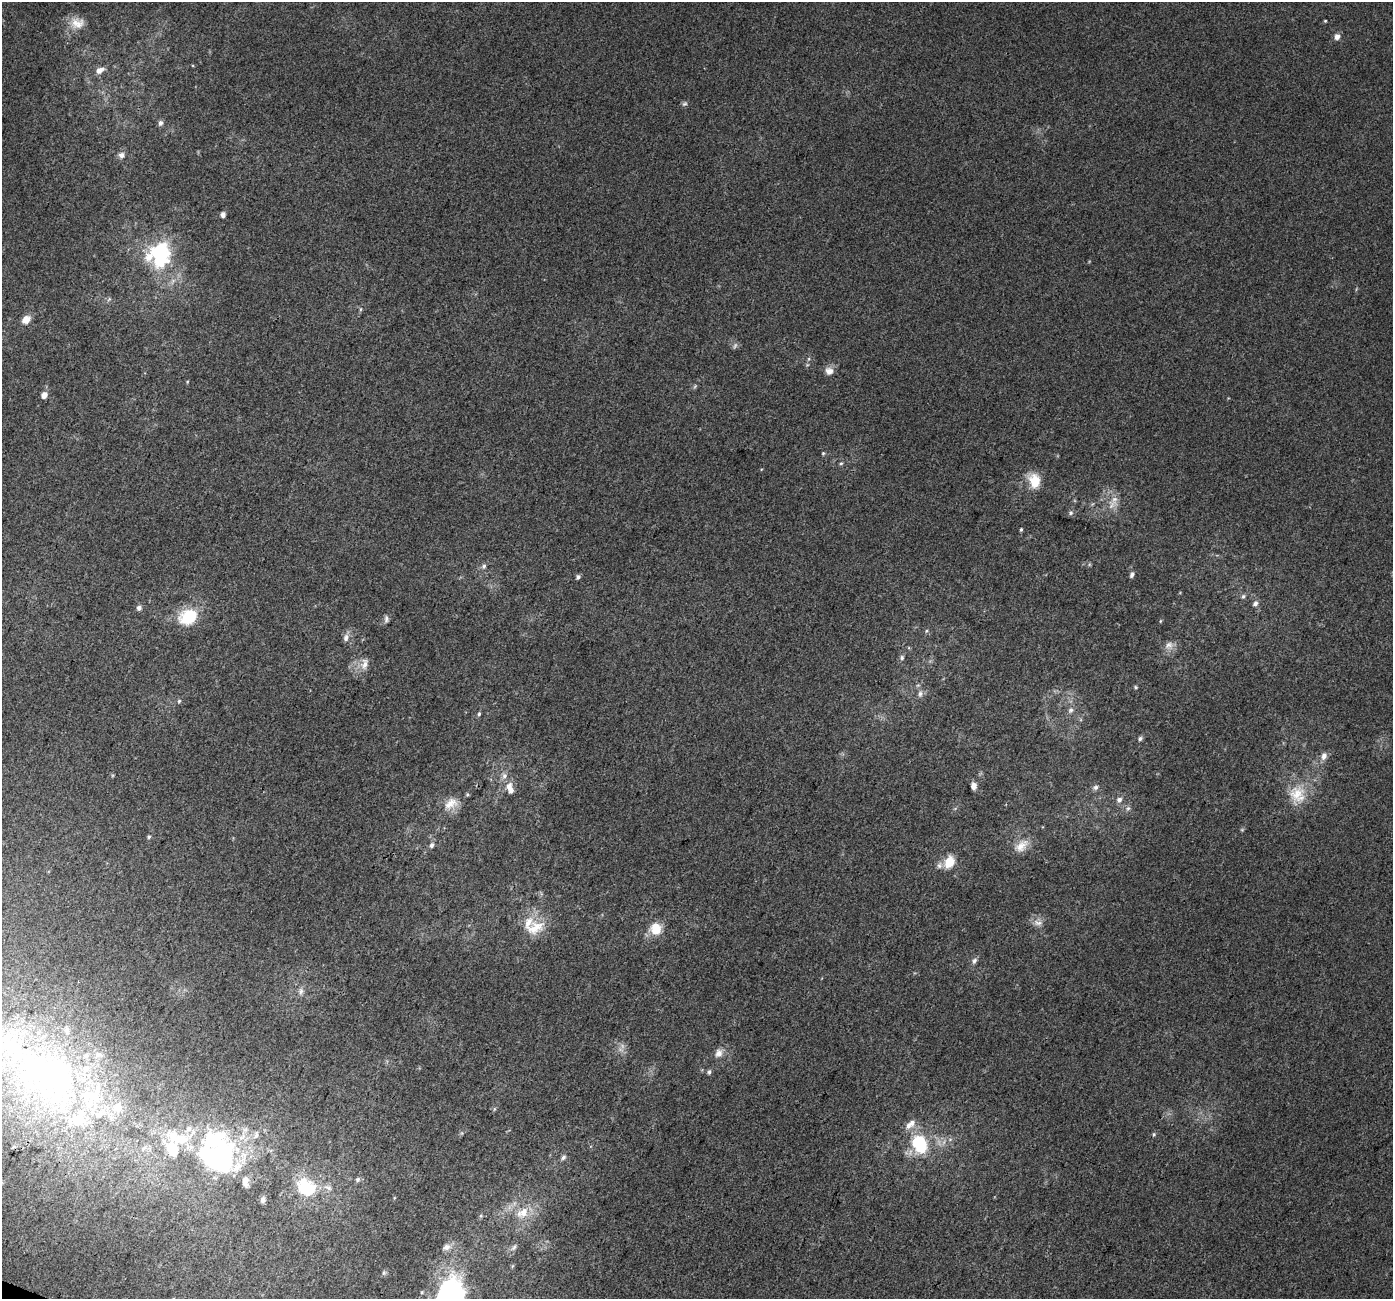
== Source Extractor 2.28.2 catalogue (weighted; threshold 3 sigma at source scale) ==
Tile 7 of 4 x 4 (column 3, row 2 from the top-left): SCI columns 2817-4207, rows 2923-4219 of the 5625 x 5778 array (HDU 1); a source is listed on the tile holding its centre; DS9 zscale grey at full resolution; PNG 1395 x 1301 px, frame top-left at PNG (2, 2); no overlay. Shown black and unused: <1% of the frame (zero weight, under 3 of 4 exposures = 5% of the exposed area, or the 3 px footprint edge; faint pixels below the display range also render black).
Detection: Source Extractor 2.28.2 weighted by HDU 2 'WHT'; one run over the whole footprint, this tile lists its part. Background 0.00162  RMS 0.0036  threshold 0.0163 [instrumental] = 3 sigma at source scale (4.5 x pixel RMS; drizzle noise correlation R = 1.50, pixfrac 1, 0.0396/0.0396 arcsec/px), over >= 5 px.
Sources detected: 104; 3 too faint to see at this stretch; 4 inside a brighter object's white glare — not listed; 13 inside a brighter listed object's ellipse — not listed separately; the other 84 listed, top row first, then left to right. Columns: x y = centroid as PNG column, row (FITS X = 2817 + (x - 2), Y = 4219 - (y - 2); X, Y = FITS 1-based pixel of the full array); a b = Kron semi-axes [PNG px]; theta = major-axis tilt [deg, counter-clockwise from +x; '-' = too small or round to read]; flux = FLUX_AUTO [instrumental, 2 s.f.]
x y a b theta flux
1325 21 4 3 - 0.35
77 23 21 16 1 5.8
1337 37 7 6 - 1.8
99 70 9 6 28 2.8
684 104 8 6 30 0.78
160 123 7 6 - 1.1
122 155 8 7 - 1.8
223 215 5 5 - 1.5
159 255 32 29 72 32
109 299 6 4 55 0.55
360 309 6 4 89 0.52
26 319 9 7 42 3.4
829 371 11 10 - 2.6
187 382 5 3 - 0.33
44 395 6 5 - 2.8
823 453 5 4 - 0.45
841 463 5 4 - 0.53
1034 481 16 12 -76 8.1
1114 499 17 11 80 3.9
1071 513 6 6 - 0.89
1021 530 4 3 - 0.45
1089 564 6 4 -73 0.46
484 566 7 6 - 1
1132 575 6 4 65 1
578 577 5 5 - 0.96
1243 596 7 5 72 0.8
1255 603 7 6 - 1.4
139 608 5 5 - 1.5
188 616 20 16 27 16
386 619 9 6 -89 1.1
1160 621 5 3 - 0.34
926 631 5 3 - 0.44
346 638 11 8 75 1.9
1169 645 12 11 - 2.6
902 658 7 6 - 0.82
364 664 17 10 76 3.6
1136 687 5 4 - 0.48
920 694 9 6 89 1.3
179 701 5 5 - 0.56
1071 710 8 8 - 1.4
479 714 6 4 72 0.68
1140 738 6 5 - 0.93
1324 756 12 8 75 2.1
504 776 8 8 - 1.7
509 786 10 8 80 2.9
973 786 8 6 -80 2.1
1096 787 7 6 - 1.2
1297 795 28 23 83 12
1119 800 7 7 - 1.5
451 803 21 14 27 5.4
1128 808 7 5 52 0.89
1242 830 6 4 0 0.43
149 837 6 4 67 0.54
432 845 7 5 66 1.2
1021 846 22 12 40 4.7
949 862 12 9 65 7.6
939 865 10 8 63 1.6
1038 923 14 8 -4 2.2
535 928 29 19 24 9.8
655 928 15 14 - 6.8
974 961 7 6 - 1.3
301 991 11 7 84 1.5
67 1030 10 6 -76 1.3
11 1049 134 46 -53 130
719 1053 13 10 68 2.6
86 1069 12 8 75 3.2
709 1072 6 5 - 0.84
95 1095 26 19 65 17
117 1107 17 13 58 6.9
1154 1134 5 5 - 0.52
256 1135 12 6 81 1.4
179 1140 54 19 15 24
920 1144 27 19 -73 19
563 1157 8 6 57 1.1
214 1159 46 35 73 54
358 1179 7 6 - 0.83
245 1181 14 8 -86 3.1
306 1187 29 22 -35 17
263 1200 8 6 68 1.3
523 1213 19 12 31 7.2
481 1216 6 4 -73 0.48
446 1247 12 9 20 2.1
514 1247 10 5 52 1.2
449 1297 38 25 73 87
Isophote crosses this tile's border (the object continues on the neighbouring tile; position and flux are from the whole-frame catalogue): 2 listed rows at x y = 11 1049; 449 1297